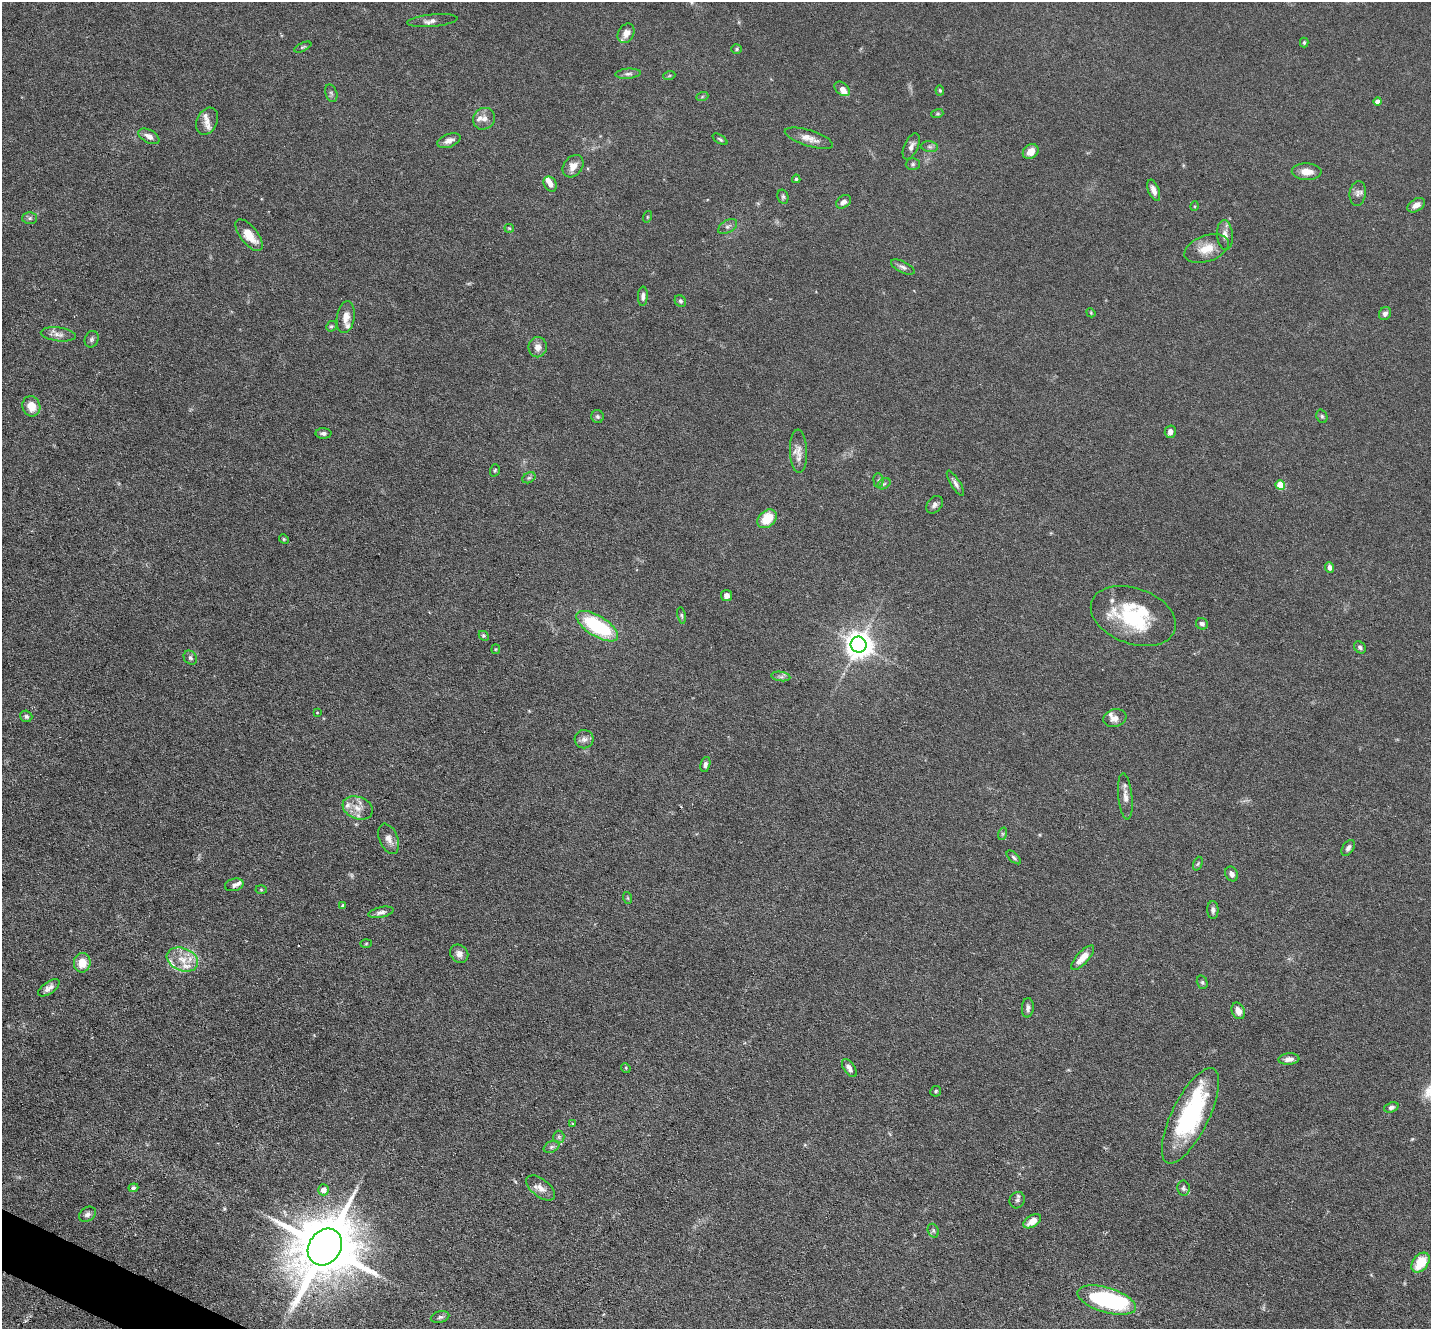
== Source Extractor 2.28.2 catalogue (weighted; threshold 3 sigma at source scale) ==
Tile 7 of 4 x 4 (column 3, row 2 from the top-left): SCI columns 2859-4287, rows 2795-4121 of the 5716 x 5726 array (HDU 1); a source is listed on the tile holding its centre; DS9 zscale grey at full resolution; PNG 1433 x 1331 px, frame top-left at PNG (2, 2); each listed source drawn as its Kron ellipse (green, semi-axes under 4 px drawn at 4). Shown black and unused: <1% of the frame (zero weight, under 3 of 6 exposures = <1% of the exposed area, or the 3 px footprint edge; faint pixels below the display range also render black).
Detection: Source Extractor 2.28.2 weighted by HDU 2 'WHT'; one run over the whole footprint, this tile lists its part. Background 0.0632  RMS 0.0045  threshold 0.0185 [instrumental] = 3 sigma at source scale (4.09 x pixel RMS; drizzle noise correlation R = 1.36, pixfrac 0.8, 0.05/0.05 arcsec/px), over >= 5 px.
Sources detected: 143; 1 too faint to see at this stretch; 1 inside a brighter object's white glare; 1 cosmic-ray / hot-pixel residue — neither listed nor drawn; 14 inside a brighter listed object's ellipse — not listed separately; the other 126 listed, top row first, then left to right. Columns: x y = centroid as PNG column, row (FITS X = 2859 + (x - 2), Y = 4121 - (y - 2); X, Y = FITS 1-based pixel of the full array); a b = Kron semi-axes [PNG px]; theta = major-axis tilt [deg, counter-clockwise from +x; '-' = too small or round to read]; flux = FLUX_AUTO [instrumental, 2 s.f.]
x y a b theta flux
432 21 25 6 5 2.3
626 33 10 7 61 3.6
1304 42 5 4 - 0.64
303 47 9 4 25 0.71
737 49 5 5 - 0.59
628 74 13 5 5 1.4
669 76 6 4 19 0.51
842 89 9 6 -42 2.8
940 90 5 4 - 0.59
331 93 9 5 -70 0.96
702 97 6 4 20 0.52
1378 102 4 4 - 3.4
937 114 6 4 18 0.6
484 119 11 10 - 2.8
207 121 14 10 64 2.6
149 136 11 6 -29 2.6
809 138 25 8 -18 4
720 139 8 4 -34 0.65
449 141 12 6 20 2.6
911 146 14 7 66 2.1
930 147 8 5 -6 1.1
1031 152 8 7 - 4.2
913 164 7 6 - 0.93
573 166 12 9 52 3.3
1307 172 15 8 -2 4.5
796 179 4 4 - 0.65
550 184 8 6 -59 2.4
1154 190 11 5 -68 2.3
1358 193 12 8 84 1.8
783 197 7 5 -75 0.82
843 202 8 6 38 1.7
1416 205 9 6 32 2.5
1195 206 5 3 - 0.4
647 217 6 3 73 0.44
30 218 7 6 - 0.96
728 226 10 6 33 1.3
509 228 5 4 - 0.44
249 235 19 8 -51 7.8
1225 235 15 7 -85 2.8
1206 249 23 13 19 7
903 267 13 5 -26 1.5
643 296 10 5 87 1.4
680 301 6 5 - 0.9
1091 313 5 3 - 0.38
1385 314 7 6 - 1.5
346 317 16 9 82 3.8
331 326 6 4 41 0.65
58 334 17 7 -7 2.5
92 339 8 6 66 1.1
538 347 10 9 - 3.1
31 406 10 9 - 5.8
597 416 6 6 - 0.89
1322 416 7 5 -69 0.78
1170 432 6 5 - 1.8
323 433 8 5 -1 1.2
798 451 21 8 -88 3.9
495 470 6 4 72 0.57
529 478 7 5 28 0.79
878 480 7 5 -86 0.84
955 483 14 4 -58 1.6
884 484 7 5 31 0.74
1280 485 5 5 - 15
935 505 10 7 52 1.5
767 519 11 8 42 10
284 539 5 4 - 0.52
1329 567 5 4 - 1.6
726 595 5 5 - 2.2
681 616 8 4 -80 0.68
1133 616 44 27 -20 35
1202 624 6 5 - 1.4
597 626 24 10 -32 34
484 636 5 4 - 0.66
858 645 8 8 - 510
1360 647 6 5 - 1
496 649 5 4 - 0.45
190 658 7 6 - 0.93
781 676 9 4 -8 1.2
317 713 4 2 - 0.26
26 716 6 5 - 0.86
1115 718 12 8 16 2.8
584 739 9 9 - 2.1
705 764 8 4 76 1.2
1125 796 23 7 -84 3
358 808 15 11 -20 4.8
1002 834 6 4 72 0.62
389 839 16 9 -67 3.1
1348 848 9 5 55 1.3
1014 857 9 4 -42 0.93
1198 864 7 4 69 0.64
1232 874 8 6 -64 1.7
234 885 9 6 15 1.3
261 890 5 3 - 0.46
628 898 6 4 -71 0.47
343 906 4 4 - 1
1213 910 9 5 -90 1.3
381 912 13 5 12 1.7
366 944 6 4 2 0.4
459 954 10 8 -48 2
1083 958 16 6 47 5.8
182 959 16 11 -20 6.9
82 963 10 8 83 6.7
1202 982 7 5 -75 0.73
49 988 12 6 35 2.1
1028 1008 10 6 86 1.5
1238 1011 8 6 -66 3.4
1289 1059 10 5 5 2.4
626 1068 5 4 - 0.46
849 1068 10 5 -55 1.9
936 1091 5 5 - 0.68
1391 1107 7 5 21 1.2
1190 1116 52 18 64 53
572 1123 4 3 - 0.37
559 1137 6 5 - 0.9
551 1147 8 5 27 0.96
133 1188 5 4 - 1.1
541 1188 16 9 -38 3.5
1183 1188 7 6 - 1
323 1190 5 5 - 3.8
1017 1200 8 7 - 1.2
87 1214 9 6 36 1.5
1032 1221 10 6 33 4.6
933 1231 7 5 -70 0.81
325 1247 20 16 55 3800
1420 1263 11 7 53 12
1107 1300 30 12 -17 53
440 1317 9 5 14 1.1